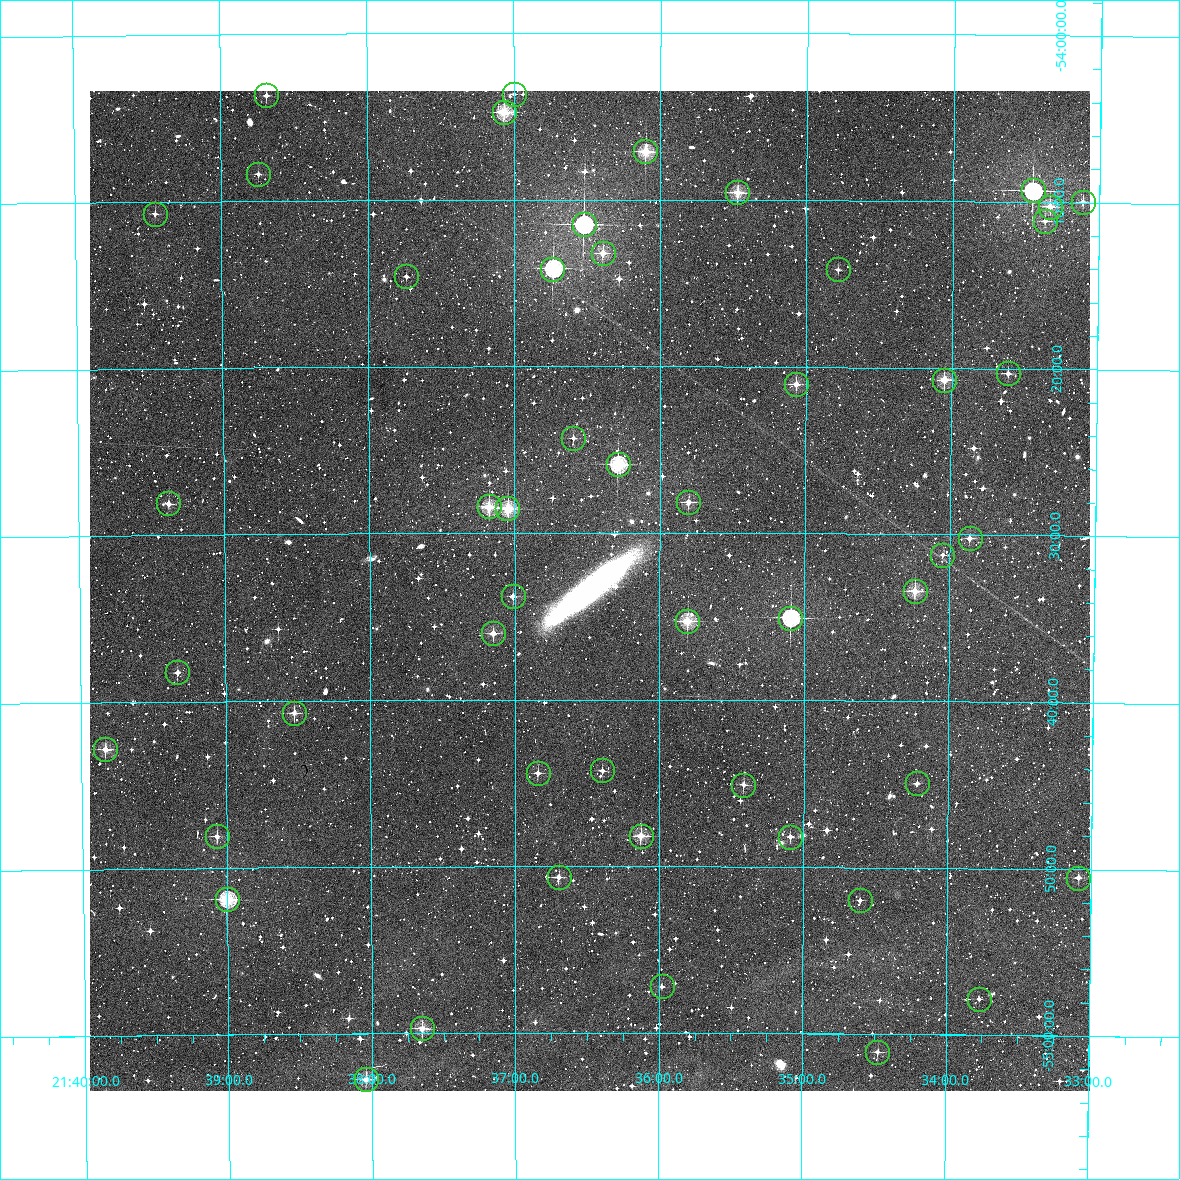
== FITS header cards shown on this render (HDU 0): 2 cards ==
NAXIS1  =                 1000 / Width of image
NAXIS2  =                 1000 / Height of image

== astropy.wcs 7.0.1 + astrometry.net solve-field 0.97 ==
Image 1000 x 1000 px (HDU 0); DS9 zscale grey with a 90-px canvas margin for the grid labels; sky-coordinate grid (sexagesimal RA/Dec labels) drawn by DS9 from the SOLVED WCS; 51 Tycho-2 reference stars matched to detected sources circled (green)
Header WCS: RA---TAN/DEC--TAN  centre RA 21:36:29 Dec -54:33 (324.12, -54.56 deg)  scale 3.6 arcsec/px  FOV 60.0' x 60.0'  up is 0 deg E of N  parity normal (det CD < 0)
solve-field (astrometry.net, Tycho-2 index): VERIFIED the header's WCS against the Tycho-2 star catalogue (verified at 4 index scales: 11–51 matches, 0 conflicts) and refined it, rather than solving blind
Solved WCS: RA---TAN-SIP/DEC--TAN-SIP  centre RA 21:36:29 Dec -54:33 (324.12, -54.56 deg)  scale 3.6 arcsec/px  FOV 60.0' x 60.0'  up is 0 deg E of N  parity normal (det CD < 0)
The solver's refit moves the header's centre by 1.2 arcsec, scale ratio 0.9999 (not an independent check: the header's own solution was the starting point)
Tycho-2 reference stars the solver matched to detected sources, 51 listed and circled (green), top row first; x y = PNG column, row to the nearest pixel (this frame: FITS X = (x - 90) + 1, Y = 1000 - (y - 91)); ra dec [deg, ICRS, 3 dp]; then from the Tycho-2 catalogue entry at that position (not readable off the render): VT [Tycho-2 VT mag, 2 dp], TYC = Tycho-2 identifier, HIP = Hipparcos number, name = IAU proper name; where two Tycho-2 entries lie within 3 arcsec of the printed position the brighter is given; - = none
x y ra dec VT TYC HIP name
514 94 324.249 -54.061 11.89 8807-799-1 - -
266 95 324.672 -54.061 12.22 8807-543-1 - -
504 112 324.267 -54.079 9.74 8807-524-1 - -
645 151 324.025 -54.118 10.07 8807-1154-1 - -
258 174 324.686 -54.140 11.89 8807-839-1 - -
1033 190 323.364 -54.155 8.66 8807-1029-1 106432 -
737 192 323.868 -54.159 10.41 8807-1133-1 - -
1083 202 323.278 -54.166 11.74 8806-635-1 - -
1050 207 323.334 -54.171 10.52 8807-957-1 - -
155 214 324.863 -54.178 12.62 8807-945-1 - -
1045 221 323.342 -54.185 11.93 8807-888-1 - -
584 224 324.131 -54.191 8.68 8807-892-1 106683 -
603 253 324.098 -54.220 10.84 8807-890-1 - -
552 269 324.184 -54.236 9.08 8807-1166-1 106700 -
838 269 323.695 -54.236 12.16 8807-654-1 - -
406 276 324.434 -54.243 12.21 8807-486-1 - -
1008 373 323.403 -54.338 11.60 8807-809-1 - -
944 380 323.512 -54.345 10.12 8807-758-1 - -
796 384 323.766 -54.351 10.73 8807-878-1 - -
573 438 324.149 -54.405 11.54 8811-506-1 - -
618 464 324.072 -54.431 9.32 8811-516-1 106668 -
688 502 323.950 -54.469 11.14 8811-907-1 - -
168 503 324.845 -54.468 11.51 8811-1003-1 - -
489 506 324.294 -54.473 10.06 8811-515-1 - -
507 508 324.262 -54.475 9.62 8811-918-1 - -
970 538 323.466 -54.503 11.66 8811-814-1 - -
942 555 323.513 -54.520 12.32 8811-1127-1 - -
915 591 323.560 -54.557 10.31 8811-647-1 - -
513 596 324.253 -54.563 11.79 8811-855-1 - -
790 618 323.775 -54.584 9.04 8811-371-1 106577 -
687 621 323.952 -54.588 10.12 8811-603-1 - -
493 633 324.287 -54.600 10.85 8811-407-1 - -
177 672 324.833 -54.637 12.18 8811-747-1 - -
294 713 324.632 -54.679 11.25 8811-1137-1 - -
105 749 324.959 -54.714 10.46 8811-851-1 - -
602 770 324.098 -54.738 12.19 8811-706-1 - -
538 773 324.211 -54.740 11.79 8811-700-1 - -
917 783 323.554 -54.749 12.30 8811-390-1 - -
743 785 323.855 -54.751 11.21 8811-476-1 - -
217 836 324.767 -54.802 11.68 8811-750-1 - -
641 836 324.032 -54.803 9.97 8811-1216-1 - -
790 837 323.773 -54.803 12.79 8811-840-1 - -
559 877 324.174 -54.844 11.53 8811-497-1 - -
1078 878 323.272 -54.842 11.71 8810-820-1 - -
227 899 324.751 -54.865 9.04 8811-509-1 106894 -
860 900 323.651 -54.866 12.97 8811-629-1 - -
662 986 323.995 -54.953 12.46 8811-1009-1 - -
979 999 323.443 -54.964 12.25 8811-707-1 - -
422 1028 324.412 -54.995 10.33 8811-394-1 - -
877 1052 323.618 -55.018 11.89 8811-766-1 - -
366 1079 324.511 -55.046 10.85 8811-1020-1 - -